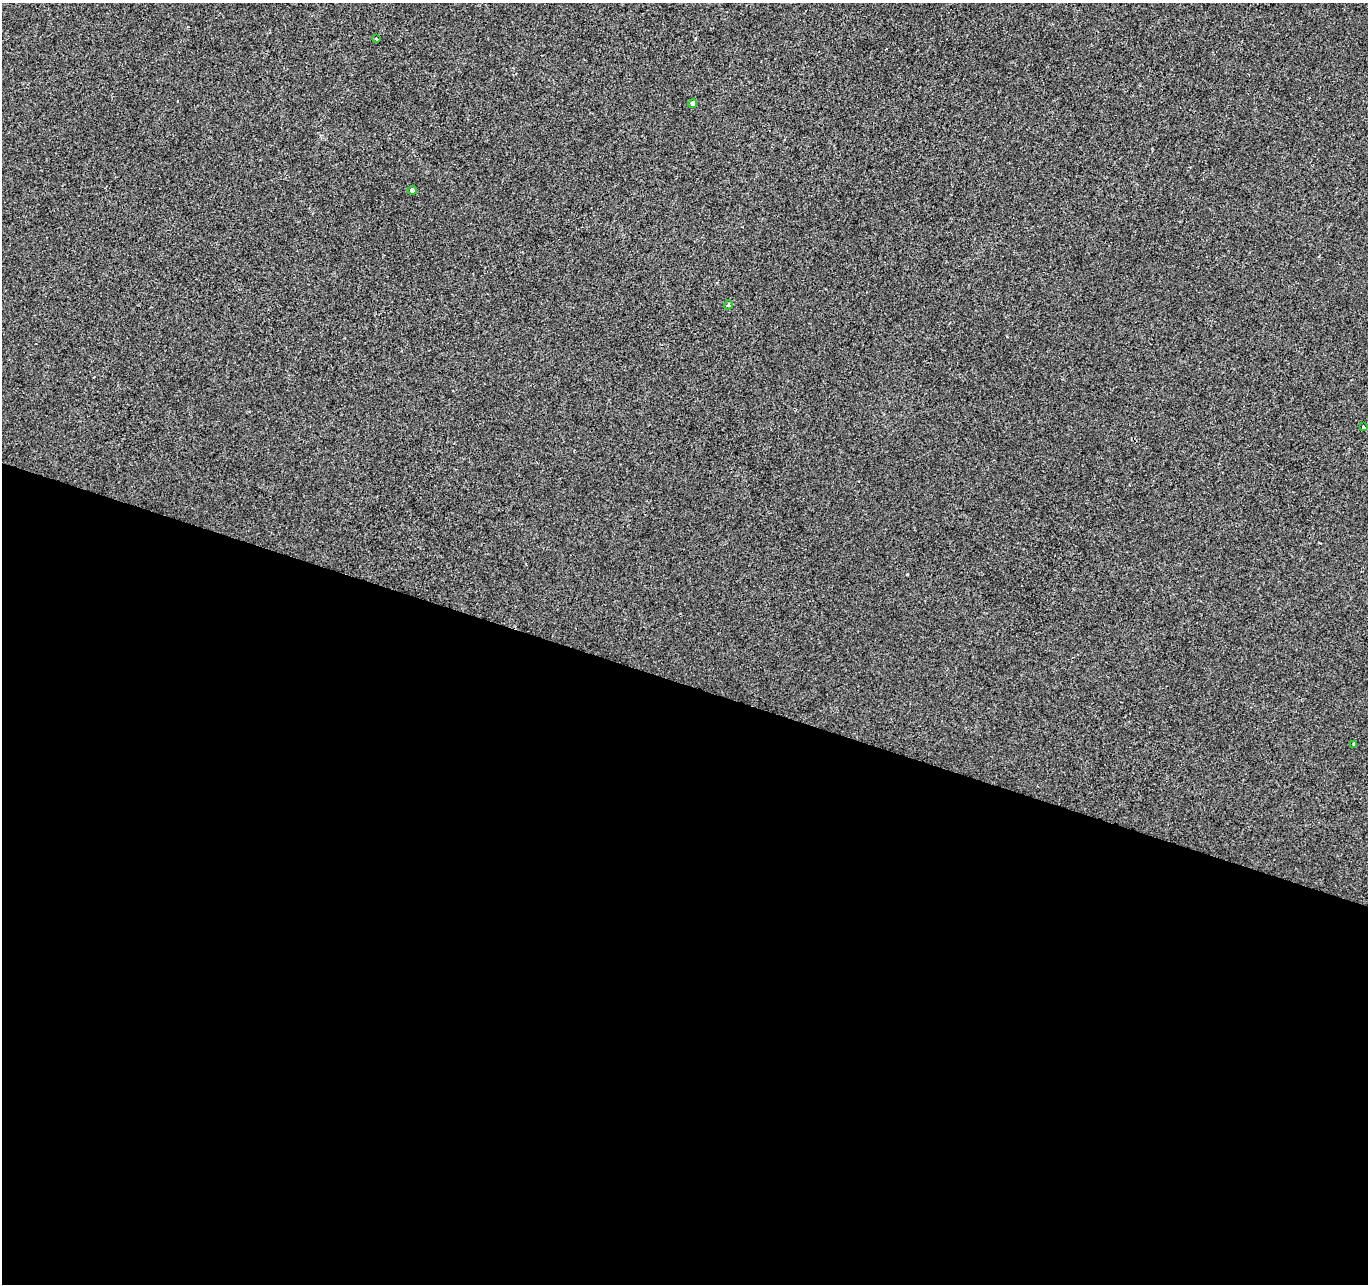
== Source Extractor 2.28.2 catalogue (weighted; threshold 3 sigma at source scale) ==
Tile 14 of 4 x 4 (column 2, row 4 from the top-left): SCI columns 1374-2739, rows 277-1558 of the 5470 x 5615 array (HDU 1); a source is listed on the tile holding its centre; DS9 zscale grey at full resolution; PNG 1370 x 1286 px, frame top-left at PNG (2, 3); each listed source drawn as its Kron ellipse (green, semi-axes under 4 px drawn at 4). Shown black and unused: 47% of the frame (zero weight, under 2 of 3 exposures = <1% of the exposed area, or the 3 px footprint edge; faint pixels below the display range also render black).
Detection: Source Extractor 2.28.2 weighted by HDU 2 'WHT'; one run over the whole footprint, this tile lists its part. Background 1.71e-04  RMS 0.0042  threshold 0.0189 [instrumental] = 3 sigma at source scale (4.5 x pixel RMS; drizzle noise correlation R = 1.50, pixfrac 1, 0.0396/0.0396 arcsec/px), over >= 5 px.
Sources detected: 6; all 6 listed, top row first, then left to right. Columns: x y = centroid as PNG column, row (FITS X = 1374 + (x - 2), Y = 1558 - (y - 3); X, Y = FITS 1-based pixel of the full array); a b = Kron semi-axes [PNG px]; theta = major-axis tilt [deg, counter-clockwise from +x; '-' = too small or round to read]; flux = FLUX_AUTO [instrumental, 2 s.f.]
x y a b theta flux
376 39 3 2 - 0.38
693 104 4 4 - 1.6
412 190 4 4 - 3.6
728 305 5 4 - 0.82
1363 427 3 3 - 0.86
1354 744 3 2 - 0.32